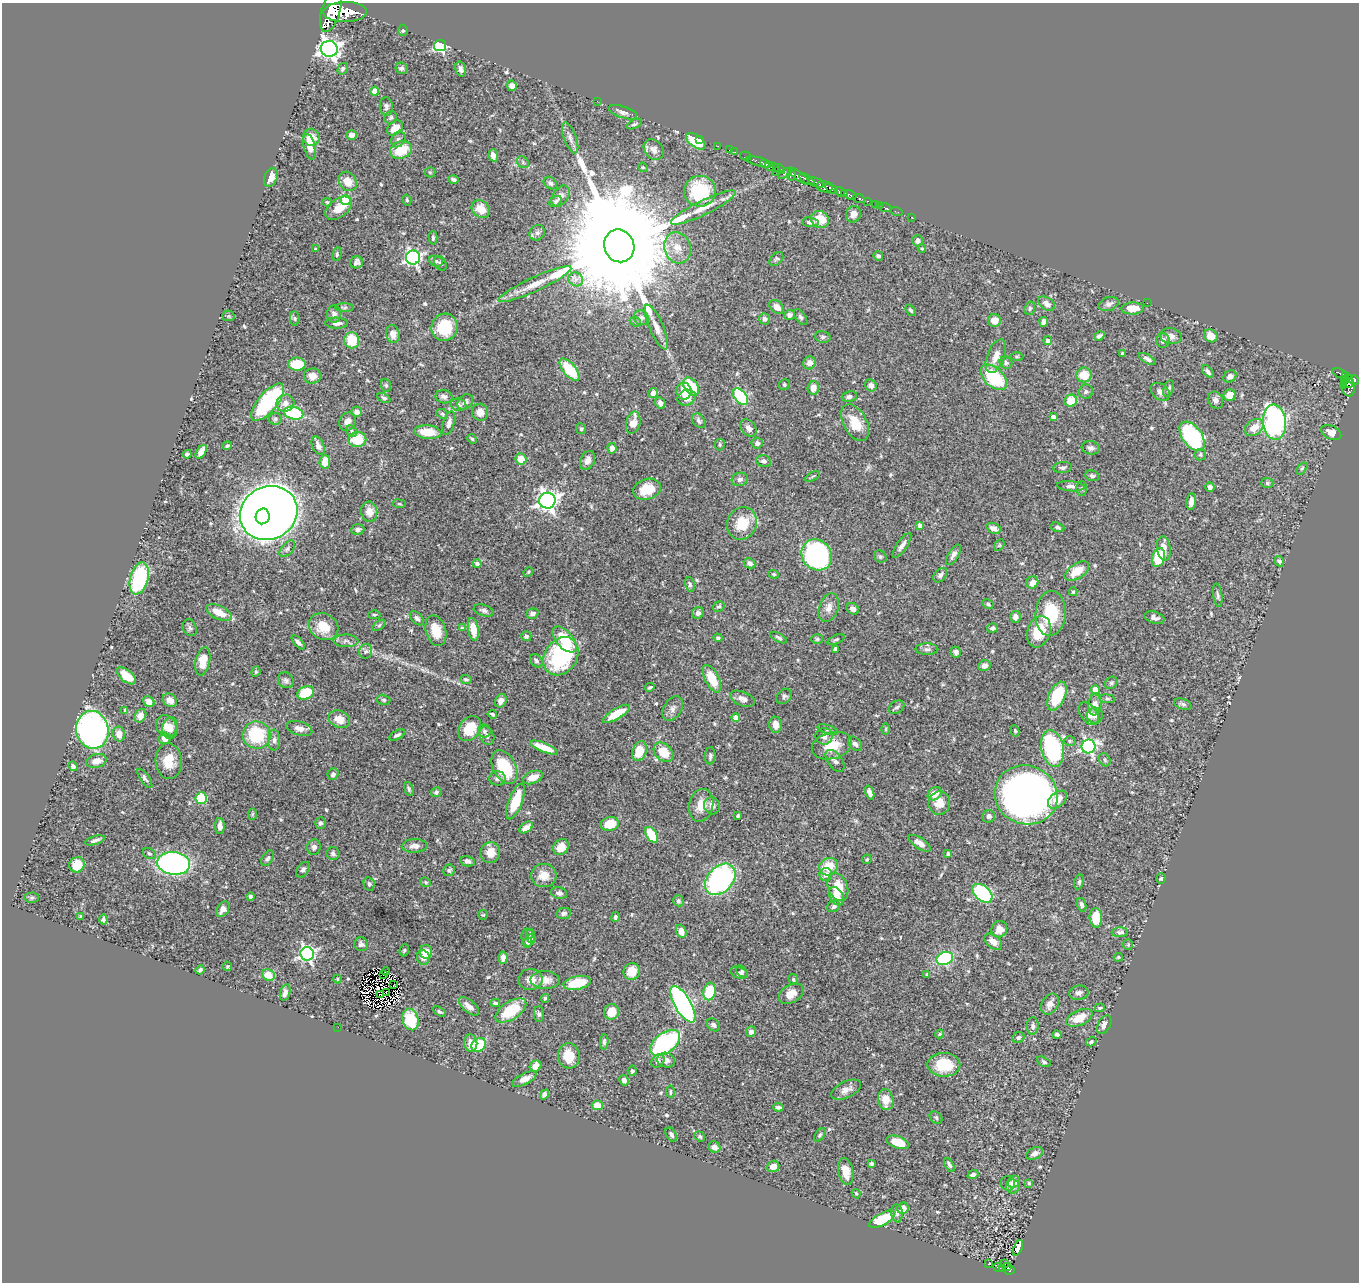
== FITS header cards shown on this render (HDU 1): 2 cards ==
NAXIS1  =                 1357
NAXIS2  =                 1280

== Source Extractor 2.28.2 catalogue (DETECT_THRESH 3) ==
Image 1357 x 1280 px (HDU 1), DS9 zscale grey, 1 PNG px = 1 image px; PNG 1361 x 1284 px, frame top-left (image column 1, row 1280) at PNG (2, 3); each listed source drawn as its Kron ellipse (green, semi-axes under 4 px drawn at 4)
Background 0.478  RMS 0.02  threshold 0.0596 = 3 sigma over >= 5 px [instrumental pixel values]
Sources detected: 575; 5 with non-positive FLUX_AUTO (blend fragments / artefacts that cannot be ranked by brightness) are neither listed nor drawn; of the other 570, the 500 brightest by FLUX_AUTO listed and drawn (70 fainter detections omitted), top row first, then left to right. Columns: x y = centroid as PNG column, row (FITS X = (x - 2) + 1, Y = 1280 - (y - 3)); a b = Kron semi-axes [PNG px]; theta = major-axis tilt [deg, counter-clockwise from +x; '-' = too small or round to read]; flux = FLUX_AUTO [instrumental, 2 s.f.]
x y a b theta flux
331 11 21 9 73 2300
345 12 22 10 1 2400
403 30 6 4 89 2
440 46 6 5 - 190
329 49 8 8 - 710
401 68 6 5 - 3.1
343 69 6 4 59 2.4
461 69 7 5 -74 4.8
512 86 5 4 - 7.2
375 91 4 4 - 23
597 101 2 2 - 2.7
386 106 9 6 -84 3.8
623 112 15 5 -19 5.9
391 117 7 6 - 2.7
634 124 8 4 24 2.6
395 128 9 6 41 13
352 135 5 5 - 7.4
311 137 8 8 - 20
570 138 16 6 -69 6.8
398 139 8 6 57 4.1
700 139 3 2 - 5.3
696 141 11 6 -35 44
718 146 2 2 - 5.3
310 147 13 6 -76 13
401 150 11 8 21 37
654 150 11 8 -50 8.8
729 150 2 2 - 3
735 152 2 2 - 4.5
493 155 6 4 -73 6.2
745 156 6 2 -14 12
523 162 6 5 - 2.4
759 162 13 3 -16 270
765 164 5 4 - 200
643 167 5 4 - 1.6
772 167 7 4 -14 340
779 169 6 2 -29 110
430 172 5 5 - 1.8
776 172 3 2 - 31
785 173 7 4 31 88
792 175 5 4 - 160
799 176 13 4 -37 180
271 177 10 6 70 9.2
454 179 5 4 - 3.6
807 179 9 4 -32 120
348 181 10 8 -53 17
550 183 7 5 -38 3.8
816 183 8 4 -21 160
824 187 8 5 -14 430
831 188 7 3 -35 250
700 191 16 15 - 81
840 192 5 4 - 240
845 193 3 3 - 150
850 195 6 3 -26 200
560 196 12 7 56 6.9
859 198 6 3 -25 82
346 200 5 5 - 76
407 200 5 4 - 1.8
556 201 7 4 40 3
867 201 3 2 - 6
327 202 4 4 - 1.7
876 204 3 2 - 8.8
879 205 2 2 - 6.5
885 207 6 3 -22 9.5
339 208 15 9 36 20
703 208 36 7 26 21
481 209 10 8 -40 19
896 211 6 2 -18 7
853 214 8 7 - 7.4
912 217 3 2 - 8.6
820 219 9 8 - 24
811 222 8 5 -8 4.7
537 233 8 7 - 4.6
433 238 6 4 -90 2.4
918 241 6 5 - 5.6
619 246 16 15 - 73000
677 248 16 13 -72 18
316 249 3 3 - 1.7
922 249 4 4 - 1.5
337 254 7 4 82 2.6
878 256 5 4 - 3.1
413 258 7 7 - 320
776 259 8 5 47 2.6
436 261 7 5 -19 3.4
357 262 6 6 - 4.8
440 263 8 5 -57 3.1
576 279 7 6 - 5.4
535 284 40 7 25 24
1147 303 2 2 - 2.3
1047 304 9 6 -36 6.9
1109 304 10 6 19 5.7
344 307 9 4 -2 2.4
777 307 8 5 -39 8
1030 308 6 5 - 2.7
1133 308 11 6 2 16
911 310 6 4 -51 2.5
334 314 8 7 - 5.4
790 315 5 5 - 4.1
229 316 6 5 - 2
801 317 9 5 -53 2.8
641 318 8 7 - 4.3
295 319 7 4 -83 2.1
765 319 6 5 - 4.3
994 320 6 6 - 13
635 322 6 4 -23 1.9
1044 322 5 4 - 8.2
337 323 11 5 -2 6.2
444 327 14 13 - 49
656 327 24 7 -67 14
393 334 9 7 -81 9.4
1099 336 5 4 - 3.6
1171 336 11 8 -11 6.9
1211 336 7 6 - 15
823 337 8 6 -14 2.9
352 340 8 7 - 37
1163 340 7 6 - 5.3
1048 341 4 4 - 5.9
1123 353 3 3 - 3.4
996 356 18 8 69 14
1017 357 6 4 1 1.9
1147 359 9 4 -31 4.5
810 363 6 6 - 9.3
1006 363 6 6 - 3.3
297 364 9 6 -3 35
570 370 14 6 -50 56
1208 371 8 4 -51 3.9
1340 373 8 3 -19 57
1084 375 7 7 - 23
1346 375 3 3 - 27
312 376 8 7 - 12
1230 376 7 5 35 6.7
994 377 16 9 -43 81
1347 379 6 3 10 89
1354 380 5 4 - 170
1349 383 5 4 - 150
386 385 6 5 - 2
784 385 6 5 - 2.4
871 385 6 5 - 7.4
1343 385 3 2 - 9.4
691 386 10 6 -53 49
1349 387 9 6 -87 180
813 388 7 5 87 11
1169 389 8 5 69 3.1
684 391 8 7 - 18
1086 392 7 7 - 3.4
1160 392 10 7 -39 6.8
653 393 5 5 - 7.5
1230 395 6 5 - 16
444 397 8 6 -10 5.1
741 397 9 6 -52 120
849 397 8 5 9 4
384 398 7 4 -28 2.8
687 398 9 7 23 11
1215 400 9 7 -61 5.6
1071 401 6 6 - 22
268 402 23 9 50 110
465 402 9 6 42 5.7
285 403 9 8 - 10
660 403 6 5 - 5.6
459 405 8 6 -16 4.2
357 412 5 5 - 7.5
480 412 8 8 - 11
294 413 10 6 -15 86
442 414 6 4 -23 2.1
1053 417 4 4 - 5.7
275 419 6 6 - 3
348 421 10 8 64 9.5
699 421 8 6 -49 3.7
1274 422 17 11 -85 300
449 423 12 5 72 6.3
633 423 11 7 76 16
855 423 20 11 -61 31
1254 427 10 7 38 16
748 428 10 6 -49 7.1
581 429 5 5 - 2.5
352 431 6 5 - 2.6
428 432 13 6 -6 22
1331 432 11 6 -27 12
1192 436 16 9 -54 180
472 439 5 4 - 2
357 440 9 7 1 35
757 443 5 5 - 5.8
720 445 6 5 - 2.3
227 446 5 4 - 2.2
318 446 10 5 -66 7.5
612 448 5 4 - 7.1
1091 448 9 6 -11 4.7
201 452 8 4 56 10
187 454 4 4 - 3.5
1200 455 6 5 - 2.6
521 459 5 5 - 19
587 460 10 7 66 8.3
764 461 7 5 -19 4.2
325 462 7 5 84 17
1063 468 9 5 5 3.2
1302 468 7 4 52 2.1
813 476 8 3 29 1.9
1092 476 7 5 -17 3.3
740 479 8 6 15 4.7
1267 483 6 5 - 2.1
1071 486 14 5 -5 5.1
1210 487 5 4 - 4.7
1082 488 7 5 90 2.6
647 489 14 10 17 27
547 501 8 8 - 730
1191 502 8 5 82 7.5
399 504 6 3 -7 1.6
369 512 10 8 -83 11
269 513 29 26 28 2900
263 516 8 7 - 430
742 523 16 14 66 34
920 525 4 4 - 4.6
1058 527 7 4 -17 2.8
994 528 7 5 -20 8.3
358 529 7 5 6 3.8
902 545 15 5 56 6.3
999 545 6 4 59 1.7
1164 548 12 7 -83 11
287 549 10 5 49 3.9
817 555 16 14 -49 270
953 555 11 5 59 5.8
880 557 7 5 -36 2.5
1158 558 9 6 73 50
1279 561 5 4 - 2.7
750 563 6 5 - 5.1
477 564 4 4 - 4.4
1077 571 14 7 32 26
528 572 5 4 - 1.7
774 574 5 4 - 1.7
940 575 8 5 49 4.3
139 578 16 9 75 120
1033 583 6 5 - 9.7
690 584 8 4 -76 3
1073 592 4 4 - 1.8
1218 595 12 4 -83 3.7
988 604 6 4 -29 2.4
719 606 6 4 29 2.2
829 608 15 9 70 10
853 609 7 5 -38 5.9
484 610 10 5 -18 4
219 612 14 6 -25 22
698 613 6 5 - 6.1
1051 613 22 15 86 58
532 614 6 5 - 5.5
374 615 6 4 -1 1.7
1015 617 6 5 - 5.7
417 618 8 5 -45 4.3
1154 618 10 6 -17 5.1
379 625 7 4 37 2.2
324 627 15 13 -30 27
190 628 9 6 -64 3.4
462 628 4 4 - 1.7
992 628 5 4 - 3.7
473 629 11 5 -80 18
436 631 16 10 -73 24
1039 632 16 11 71 37
526 636 5 5 - 3.3
718 638 4 4 - 2.3
779 638 9 4 -27 2.9
565 639 15 8 -49 46
817 639 6 5 - 2.2
836 639 9 4 24 2.3
346 641 12 6 -1 5.3
298 642 8 4 -47 4
835 649 4 4 - 3.4
927 649 11 5 0 4.7
366 651 7 6 - 3.6
956 652 5 5 - 4.3
561 656 20 16 55 140
203 661 14 7 78 22
536 661 8 5 -49 4
984 666 6 5 - 6.2
256 672 5 4 - 1.7
126 676 11 6 -39 26
466 679 6 4 -2 2.2
712 679 15 7 -64 32
286 680 8 7 - 3.9
1111 683 7 5 44 2.5
650 687 5 3 - 2.4
1095 690 4 4 - 17
306 693 9 6 23 39
784 696 8 6 49 3.8
1057 696 15 8 66 75
742 699 13 7 -21 7.2
1107 699 8 4 -8 2
170 700 7 6 - 12
384 700 7 5 -15 2.4
501 701 7 5 61 6.2
149 702 6 5 - 12
1183 704 9 5 -20 3.2
1095 705 10 6 84 10
897 707 8 6 31 3.3
673 709 13 8 58 7.5
125 710 4 4 - 1.7
492 714 5 3 - 2.7
616 714 15 5 31 27
1089 714 13 8 -53 10
1095 715 8 8 - 6.6
140 716 7 5 64 10
736 718 4 4 - 13
339 719 11 8 -23 17
775 725 8 6 -83 10
166 726 11 9 -51 13
170 728 11 8 79 11
299 729 13 7 -17 9.2
470 729 13 10 55 32
886 729 6 4 88 1.6
92 730 19 16 -78 420
828 730 10 4 -19 2.9
484 731 6 6 - 3.7
1015 731 5 4 - 1.9
119 734 7 6 - 11
257 735 14 13 - 72
397 735 9 4 27 3.5
487 736 9 7 -66 5.4
824 736 8 8 - 7.3
165 738 6 6 - 11
274 740 10 6 89 4.8
1070 741 6 5 - 2.2
855 744 8 6 -46 4.1
832 746 20 13 15 29
1088 746 7 7 - 290
544 747 15 4 -22 24
1053 748 18 11 -78 170
639 751 10 6 69 31
664 752 11 8 -44 31
710 756 9 5 86 2.9
1105 760 7 5 -61 2.4
97 761 10 7 15 11
169 761 18 13 -88 25
835 761 12 7 -53 6
73 766 5 4 - 3.6
504 767 18 11 -64 63
333 774 6 5 - 3.6
533 777 10 6 21 15
145 778 11 4 -55 3.3
498 778 8 7 - 4.9
409 789 7 4 -75 2.5
436 792 5 5 - 3.2
870 793 7 4 -70 5.9
935 794 7 6 - 15
1026 795 32 29 -19 940
201 798 6 5 - 64
1057 800 11 7 42 16
515 801 19 7 69 39
939 803 12 10 76 17
701 805 16 12 76 20
712 806 9 7 -71 8.3
252 814 6 4 88 1.7
738 816 4 3 - 2.6
989 816 6 6 - 4.4
320 823 6 5 - 3.4
610 824 9 7 11 29
220 826 8 4 90 7.1
526 827 7 4 34 8.5
651 835 8 5 -57 41
95 840 10 4 16 4.6
920 843 13 5 -34 10
415 846 13 6 1 7.2
314 847 8 6 80 5.1
561 847 8 7 - 14
149 853 7 5 -33 2.5
490 853 10 9 - 20
333 854 6 6 - 3.7
948 854 4 3 - 2.1
268 858 8 5 56 2.9
867 859 5 4 - 1.8
468 861 7 5 -13 4.5
174 863 16 11 -5 310
77 865 8 7 - 22
829 867 10 8 28 29
303 870 9 5 51 3.3
449 870 6 6 - 2.7
826 875 6 6 - 7.2
544 876 13 11 -4 18
720 879 18 12 49 250
1161 879 5 4 - 2
426 882 5 4 - 1.7
1079 882 7 5 80 2.7
369 884 7 5 -77 2.9
838 887 14 10 -70 25
559 893 8 5 -14 4.3
982 893 11 7 -42 180
836 896 10 6 -59 16
251 897 4 4 - 3.1
32 898 7 5 2 2.5
678 901 5 5 - 2.9
1082 905 7 4 -71 3.9
834 906 7 5 27 3.2
223 909 8 5 58 7
564 913 7 5 8 3.5
483 915 5 4 - 1.6
81 917 4 3 - 2.3
615 917 5 4 - 2.7
1096 918 10 6 -86 27
103 919 5 4 - 3.1
999 929 8 7 - 11
681 931 7 5 -67 10
1120 932 8 5 1 3.9
530 933 5 3 - 2.1
528 938 9 6 -82 5
532 939 4 4 - 2.1
993 942 10 6 -40 10
527 943 5 4 - 3.5
361 944 7 6 - 4.2
1128 945 5 5 - 1.7
404 950 6 4 70 1.7
426 952 7 6 - 14
307 954 7 6 - 330
423 957 7 6 - 7.5
1118 957 5 4 - 1.7
503 958 6 4 87 6.8
945 958 8 6 22 140
227 966 5 5 - 1.9
200 970 5 3 - 3.6
386 971 4 2 - 1.7
742 971 7 5 -52 2.7
632 972 8 8 - 19
739 973 9 5 -21 3.4
383 974 3 2 - 2.3
927 974 4 4 - 1.6
268 975 7 5 -22 21
337 979 4 4 - 1.6
531 979 12 10 8 12
793 979 6 4 -62 2.2
545 980 15 9 -2 14
577 983 14 6 12 34
394 985 2 2 - 1.9
710 992 9 6 77 54
285 993 8 5 74 6.4
387 993 4 3 - 1.5
1079 993 10 7 9 4.9
380 994 3 2 - 1.6
791 994 13 9 31 15
545 998 4 3 - 2.3
495 1003 5 3 - 3.2
683 1004 20 8 -60 370
1050 1004 11 8 59 9.5
469 1006 12 6 -41 8.5
1100 1008 5 3 - 1.8
511 1010 17 9 33 50
439 1011 7 4 -31 2.3
611 1012 8 7 - 17
539 1014 8 5 -90 2.7
1079 1018 14 7 23 21
411 1019 11 8 -74 61
713 1025 7 5 -41 4.2
1104 1025 10 6 63 6.7
1033 1026 8 6 87 4.1
338 1027 2 2 - 7.8
751 1032 5 5 - 5.8
940 1034 4 3 - 1.6
1057 1035 4 4 - 4
1018 1038 6 5 - 3.5
604 1042 8 4 86 3
1091 1042 5 4 - 2.6
471 1043 9 6 -83 13
665 1043 17 10 36 220
479 1045 8 6 37 56
569 1056 13 11 -85 25
666 1060 9 7 -16 7
658 1061 7 6 - 4.2
1044 1062 7 4 -29 2.6
944 1065 16 12 -1 43
535 1066 6 5 - 14
632 1071 5 4 - 2.4
524 1079 13 5 26 8.6
624 1080 5 4 - 5.1
846 1090 16 8 25 10
670 1092 6 3 -88 1.8
545 1094 5 4 - 5.1
886 1100 10 7 -80 18
597 1105 5 5 - 14
778 1107 5 3 - 3.2
936 1118 7 5 -42 2.1
671 1135 8 5 -60 4.4
820 1135 7 4 53 2.3
700 1136 6 4 -38 2.2
898 1142 12 6 -19 26
715 1147 6 5 - 6.2
1035 1153 9 6 27 6
872 1164 4 3 - 2.6
949 1165 8 4 -64 3.2
773 1166 6 5 - 12
846 1171 14 7 -79 17
973 1175 5 4 - 3.9
1014 1182 6 5 - 7.3
1008 1183 7 7 - 3.5
1029 1183 4 3 - 2.3
1013 1186 7 6 - 8.4
856 1193 5 3 - 1.6
903 1208 6 5 - 10
897 1213 9 5 -83 4.4
882 1219 14 6 29 65
1018 1248 8 4 66 5.2
989 1264 3 2 - 1.9
1005 1264 3 2 - 3
999 1267 5 3 - 17
1008 1267 3 3 - 8
1003 1269 3 2 - 21
1009 1270 6 4 5 43
At the frame edge (FLAGS 8, measured only in part): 1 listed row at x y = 331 11
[70 fainter detections neither listed nor drawn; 5 non-positive-flux detections neither listed nor drawn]